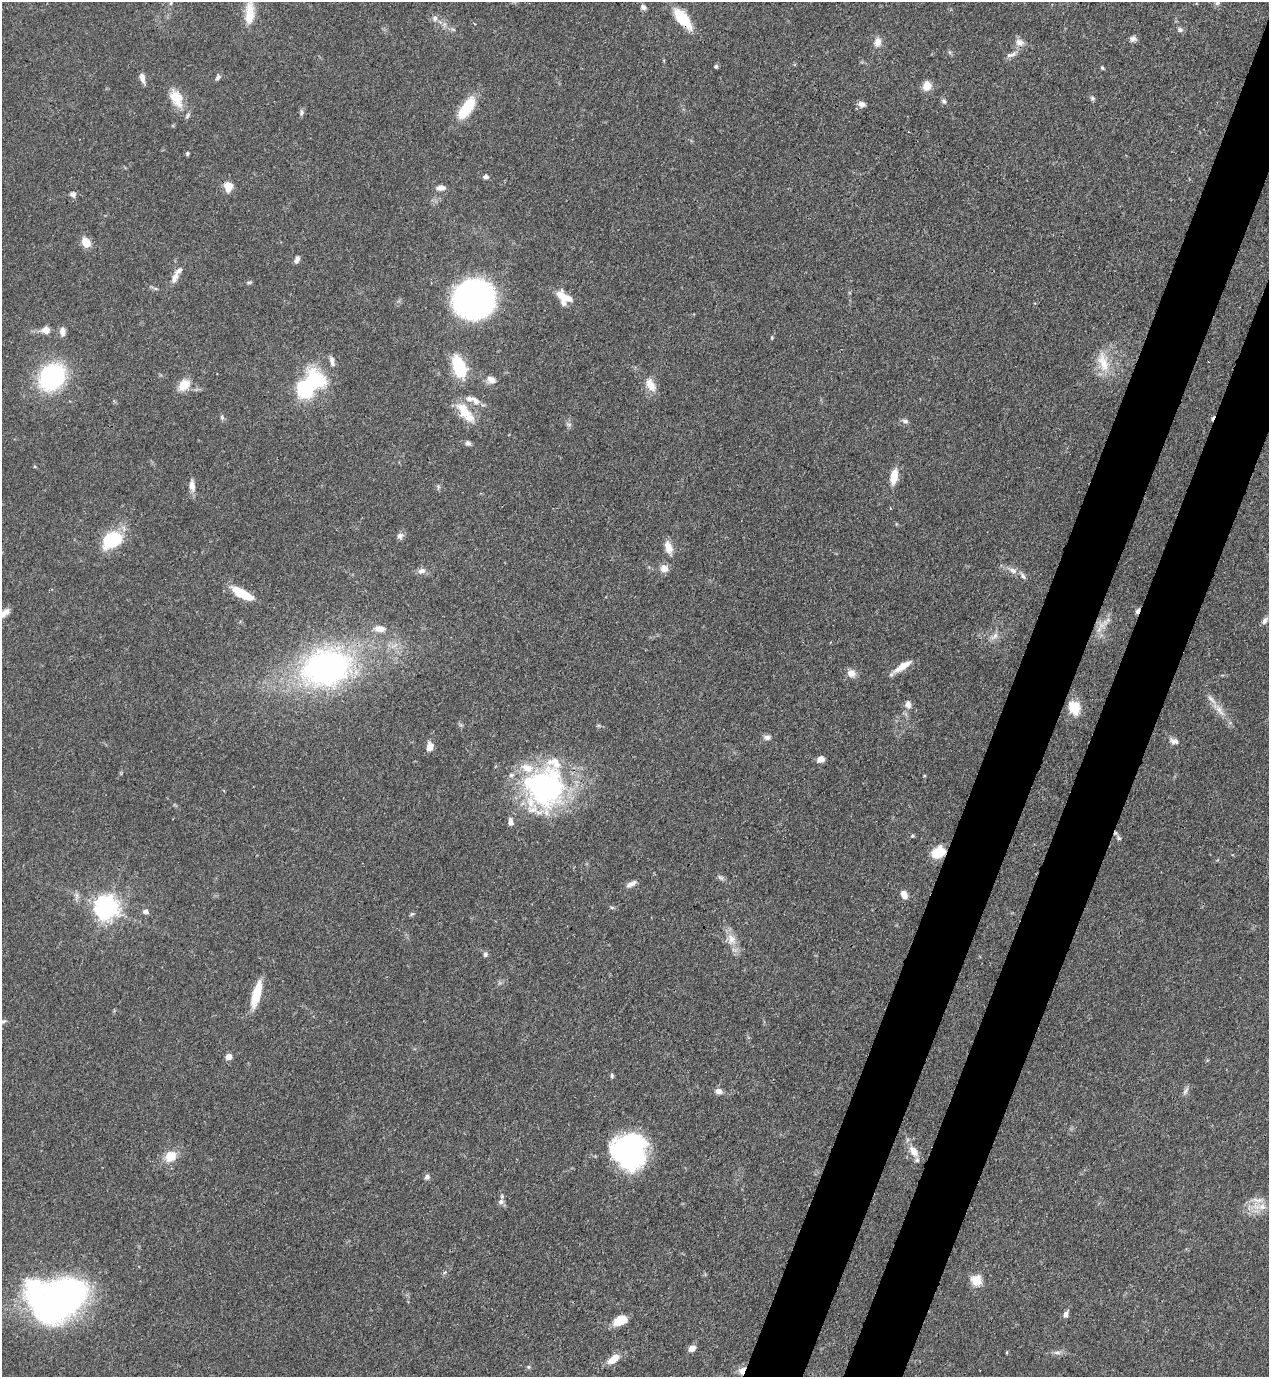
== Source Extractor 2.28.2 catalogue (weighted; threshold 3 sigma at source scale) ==
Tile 10 of 4 x 4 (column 2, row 3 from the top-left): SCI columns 1491-2757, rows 1416-2790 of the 5643 x 5583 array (HDU 1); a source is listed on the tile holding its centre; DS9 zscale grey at full resolution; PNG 1271 x 1379 px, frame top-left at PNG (2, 2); no overlay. Shown black and unused: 8% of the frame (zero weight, under 3 of 4 exposures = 7% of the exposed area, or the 3 px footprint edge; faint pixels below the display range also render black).
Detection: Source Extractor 2.28.2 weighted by HDU 2 'WHT'; one run over the whole footprint, this tile lists its part. Background 0.07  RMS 0.0036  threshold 0.016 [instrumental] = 3 sigma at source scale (4.5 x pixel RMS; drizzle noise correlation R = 1.50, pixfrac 1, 0.05/0.05 arcsec/px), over >= 5 px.
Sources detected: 122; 1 inside a brighter object's white glare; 1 cosmic-ray / hot-pixel residue — not listed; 9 inside a brighter listed object's ellipse — not listed separately; the other 111 listed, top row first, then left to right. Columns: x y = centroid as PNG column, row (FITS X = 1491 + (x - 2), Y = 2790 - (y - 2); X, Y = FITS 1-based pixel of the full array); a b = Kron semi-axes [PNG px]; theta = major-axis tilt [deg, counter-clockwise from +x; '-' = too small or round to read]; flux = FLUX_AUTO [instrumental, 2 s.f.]
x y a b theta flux
1217 2 8 6 70 1
171 3 6 3 72 0.47
643 7 7 6 - 1.2
249 13 29 10 86 7.2
435 18 8 7 - 1.3
683 19 18 8 -50 18
453 29 6 4 -19 0.55
1180 30 8 6 -3 1
1133 39 9 7 -1 1.3
877 42 13 10 76 2.7
1020 42 13 10 -20 2.5
1010 55 12 6 1 1.3
716 66 4 4 - 0.79
1102 68 5 4 - 0.49
218 77 8 5 61 0.81
142 78 12 6 -74 1.9
927 86 11 9 73 3.7
176 98 25 14 -63 7.8
1092 98 7 6 - 0.77
944 101 7 6 - 0.93
861 104 9 7 -13 1.9
466 108 25 10 56 15
301 112 8 6 -81 0.94
187 153 5 4 - 0.58
486 176 6 5 - 1.2
228 186 12 9 -82 4.1
441 188 10 6 5 2.2
73 194 8 8 - 1.3
86 242 9 7 -55 5.5
297 260 9 5 66 1.4
175 278 17 7 68 2.5
249 282 6 4 19 0.59
564 297 21 14 -43 6.3
474 299 24 24 - 180
46 330 7 6 - 3.6
62 332 10 7 -86 2.2
772 337 6 3 73 0.39
332 362 15 6 -78 1.8
1103 362 31 14 -75 8.7
459 367 17 10 -68 23
52 377 26 21 52 43
491 380 12 8 -27 2.6
184 385 17 12 43 5.1
650 385 18 10 -65 4.5
304 389 14 11 -63 25
476 402 10 9 - 2
464 411 26 12 -52 8.9
222 417 7 5 -70 0.71
905 421 9 5 -14 1
569 424 7 4 0 0.66
468 443 7 6 - 1.1
894 476 20 9 80 5
192 486 16 7 -82 2.5
400 536 9 8 - 1.3
112 539 14 10 33 31
668 547 17 9 -73 3.4
664 568 9 8 - 3
1013 570 12 7 -23 2.3
421 571 10 7 14 1.8
242 593 23 8 -29 11
1137 611 8 5 57 1
3 613 15 7 33 3.2
1265 621 11 6 60 1.3
1102 625 10 9 - 2.6
379 629 16 9 -8 3.4
994 636 14 6 42 1.9
903 666 24 7 32 4.6
326 667 45 33 11 120
851 673 10 9 - 2.7
908 704 11 7 -77 1.9
1074 708 18 14 -68 6.8
1219 710 17 7 -52 3.3
767 737 8 6 -11 1.4
1174 741 12 7 -25 1.7
430 747 10 7 79 2.8
820 759 7 6 - 2.6
545 787 46 41 61 86
510 822 10 6 -84 1.8
913 836 5 5 - 0.53
1119 838 8 5 -60 0.82
938 852 11 8 27 11
720 877 9 5 -26 0.95
631 884 13 5 28 1.9
76 895 7 5 -89 1
904 895 9 7 -64 2.5
106 907 8 8 - 300
612 908 6 4 -19 0.49
145 911 6 5 - 1.4
412 914 6 4 30 0.55
731 939 17 11 -60 4.4
485 954 6 5 - 0.96
256 994 29 8 75 10
3 1021 8 5 27 0.75
229 1056 6 6 - 2.4
612 1076 6 4 -77 0.62
719 1091 9 6 -12 1.8
1185 1091 13 5 58 1.2
629 1151 34 32 -42 59
914 1151 17 10 -53 4.1
170 1156 13 10 34 6.5
427 1177 7 6 - 1.1
501 1202 9 8 - 1.4
1262 1207 12 9 11 3.4
977 1281 5 5 - 22
59 1302 47 27 32 170
1066 1314 8 5 63 1.6
620 1320 13 8 22 7.5
692 1348 8 6 33 2.4
1057 1352 11 4 5 1.2
613 1359 15 8 36 4.9
742 1371 10 8 67 2.7
Overlapping masked pixels (flux is a lower limit): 4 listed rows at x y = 683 19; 1137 611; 938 852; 742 1371
Isophote crosses this tile's border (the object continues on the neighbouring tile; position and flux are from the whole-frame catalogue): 4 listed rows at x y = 1217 2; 249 13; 3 613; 3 1021